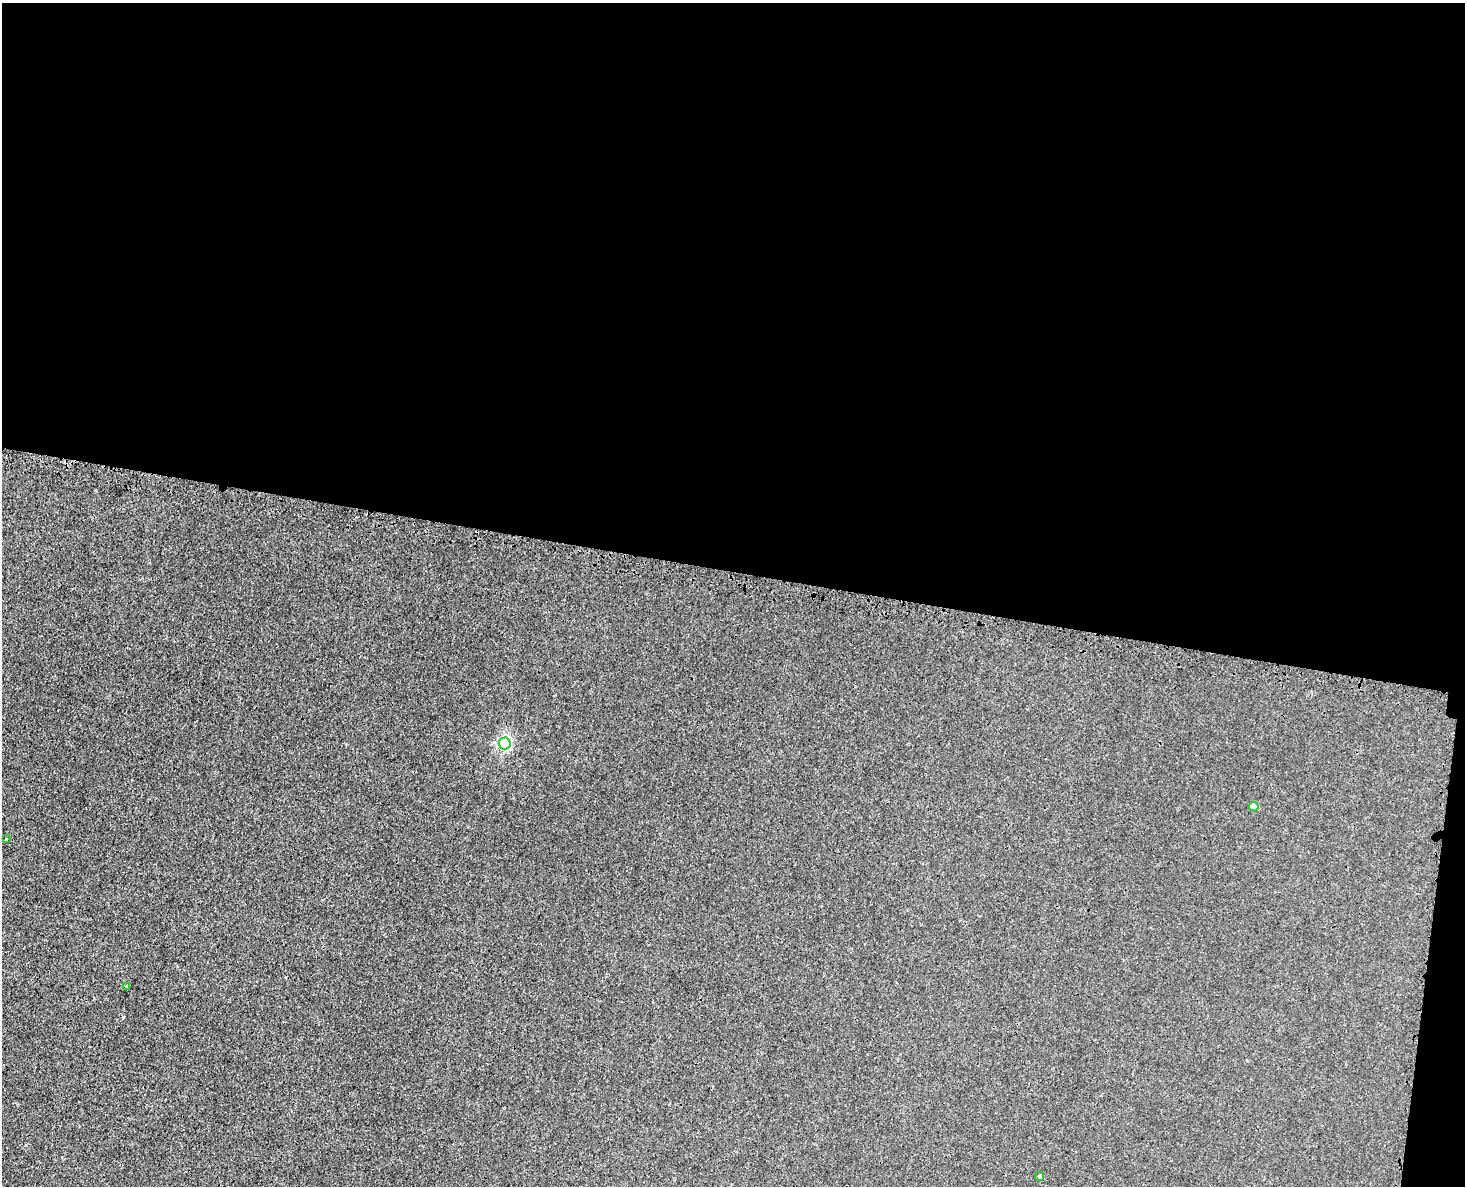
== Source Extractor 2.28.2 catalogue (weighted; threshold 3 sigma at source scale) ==
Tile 3 of 3 x 4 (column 3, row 1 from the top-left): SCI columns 3224-4686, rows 3607-4790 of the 4872 x 4844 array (HDU 1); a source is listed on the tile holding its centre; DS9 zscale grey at full resolution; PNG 1467 x 1188 px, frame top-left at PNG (2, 3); each listed source drawn as its Kron ellipse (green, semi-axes under 4 px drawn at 4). Shown black and unused: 49% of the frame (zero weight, under 3 of 4 exposures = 7% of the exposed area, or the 3 px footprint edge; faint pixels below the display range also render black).
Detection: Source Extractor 2.28.2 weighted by HDU 2 'WHT'; one run over the whole footprint, this tile lists its part. Background 0.00847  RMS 0.0023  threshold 0.0102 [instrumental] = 3 sigma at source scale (4.5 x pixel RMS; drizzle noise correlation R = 1.50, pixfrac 1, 0.05/0.05 arcsec/px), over >= 5 px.
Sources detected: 5; all 5 listed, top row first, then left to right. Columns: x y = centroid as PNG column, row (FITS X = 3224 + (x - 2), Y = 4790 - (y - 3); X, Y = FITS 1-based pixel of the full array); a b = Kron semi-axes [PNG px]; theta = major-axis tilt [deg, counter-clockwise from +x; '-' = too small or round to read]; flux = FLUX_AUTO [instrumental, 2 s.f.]
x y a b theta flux
505 743 6 6 - 43
1254 807 5 4 - 3.4
6 839 3 2 - 0.25
127 986 4 3 - 0.26
1040 1176 4 4 - 0.64